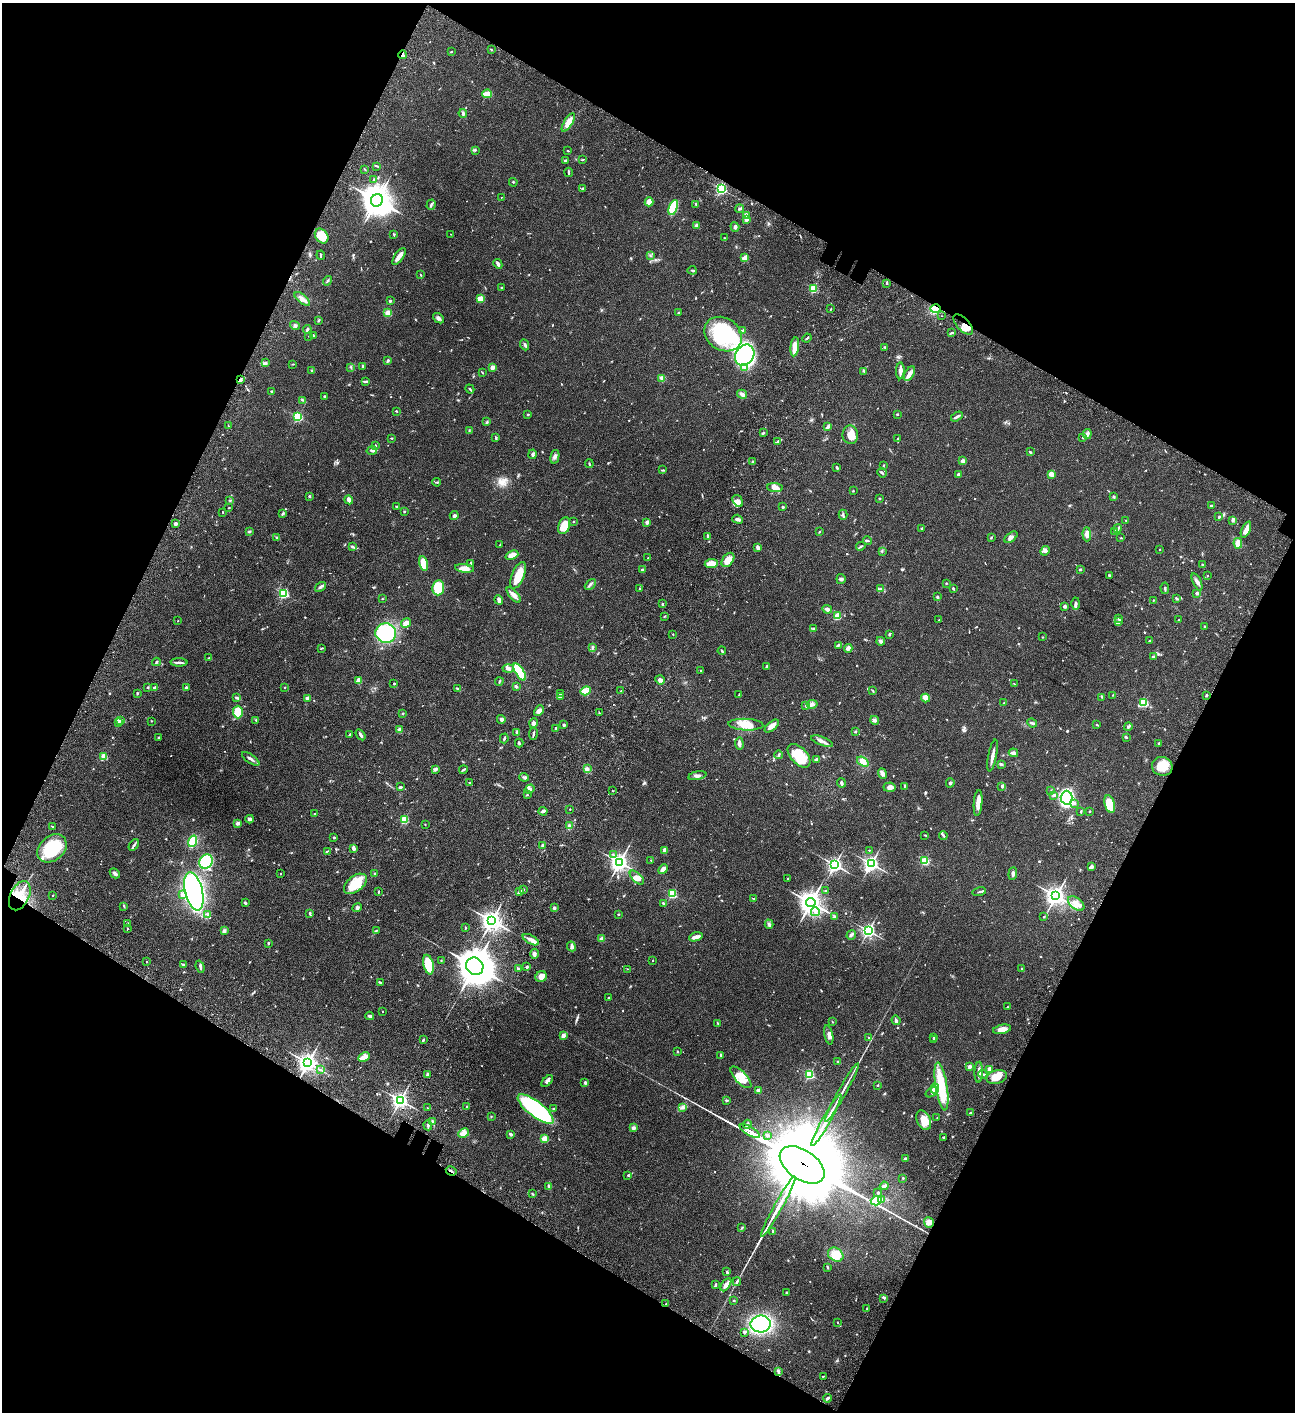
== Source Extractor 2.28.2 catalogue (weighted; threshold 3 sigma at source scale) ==
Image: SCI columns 505-5674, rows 203-5842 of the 6050 x 6048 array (HDU 1 of 3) = the unmasked area's bounding box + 8 px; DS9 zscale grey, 4 x 4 block average (1 PNG px = mean of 4 x 4 image px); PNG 1297 x 1414 px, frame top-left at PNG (2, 3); each listed source drawn as its Kron ellipse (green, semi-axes under 4 px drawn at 4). Shown black and unused: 46% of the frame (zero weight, under 3 of 4 exposures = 13% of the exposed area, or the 3 px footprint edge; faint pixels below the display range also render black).
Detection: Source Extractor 2.28.2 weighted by HDU 2 'WHT'. Background 0.0636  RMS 0.0058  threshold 0.0261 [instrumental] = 3 sigma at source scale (4.5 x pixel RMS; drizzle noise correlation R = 1.50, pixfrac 1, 0.05/0.05 arcsec/px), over >= 5 px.
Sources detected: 839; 1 too faint to see at this stretch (4 x 4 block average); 6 inside a brighter object's white glare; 1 cosmic-ray / hot-pixel residue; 2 long thin detections or spike segments (spike, bleed or trail) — neither listed nor drawn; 12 coinciding with a brighter row at this scale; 38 inside a brighter listed object's ellipse — not listed separately; of the other 779, all 500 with FLUX_AUTO >= 1.86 (the completeness limit of this list) listed and drawn (279 fainter detections not listed), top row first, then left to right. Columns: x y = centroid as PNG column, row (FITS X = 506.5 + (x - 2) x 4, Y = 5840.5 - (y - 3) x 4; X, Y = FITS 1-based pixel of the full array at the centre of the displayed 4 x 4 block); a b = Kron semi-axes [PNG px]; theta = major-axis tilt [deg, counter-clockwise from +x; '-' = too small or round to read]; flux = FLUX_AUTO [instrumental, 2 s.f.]
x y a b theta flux
491 50 2 2 - 3.3
451 52 3 2 - 2.3
402 55 4 2 - 7.3
487 94 5 3 - 53
463 113 4 3 - 6.8
568 122 10 4 58 34
475 150 2 2 - 2.3
568 151 2 2 - 1.9
583 159 3 2 - 2.2
565 161 2 2 - 5.5
377 166 3 2 - 2.9
365 169 3 2 - 2.3
568 172 4 2 - 4.6
373 180 3 2 - 2.2
513 182 4 2 - 2.2
582 188 3 2 - 3.2
721 189 2 2 - 560
501 197 2 2 - 2
377 200 6 6 - 3600
649 202 4 4 - 30
696 204 3 2 - 4.9
431 205 5 2 - 5.2
673 207 8 3 69 190
740 209 4 2 - 4.4
746 215 3 3 - 8.6
747 219 4 4 - 9.5
696 225 3 3 - 5
735 227 5 3 - 6.9
394 234 3 2 - 3.2
451 234 2 2 - 2.5
322 236 8 6 -53 64
725 238 3 2 - 3.1
321 255 4 2 - 3
399 256 10 3 54 26
650 256 3 2 - 2.5
745 258 2 2 - 100
498 264 5 2 - 11
692 270 4 2 - 3.8
421 275 3 2 - 2.6
327 281 5 2 - 4.3
887 283 2 2 - 3.4
501 288 2 2 - 2.4
813 289 2 2 - 280
302 299 9 4 -39 17
480 299 3 2 - 36
390 301 2 2 - 11
831 309 2 2 - 1.9
936 309 5 4 - 72
388 313 3 3 - 21
678 313 2 2 - 2
941 316 2 2 - 2
438 318 6 3 -41 9.1
318 320 4 2 - 2.8
963 324 12 6 -46 26
295 325 5 3 - 6.9
307 329 4 2 - 6.1
742 331 4 3 - 6.3
951 333 3 2 - 2.6
723 334 20 16 -32 240
313 335 2 2 - 3.3
309 336 3 2 - 1.9
807 338 5 2 - 4.4
525 345 6 2 -65 7.5
795 347 9 3 82 58
885 347 3 2 - 2.8
745 355 11 9 55 340
388 361 3 2 - 5.3
266 363 3 2 - 3
293 364 3 2 - 2.1
362 366 3 2 - 4.9
351 367 2 2 - 2
492 367 2 2 - 68
745 368 3 2 - 4.8
312 371 4 2 - 3.6
864 371 3 2 - 4.2
900 371 8 2 87 20
482 372 2 2 - 2.2
910 374 8 4 61 15
662 378 3 3 - 14
240 380 4 3 - 6.8
366 381 2 2 - 2.1
470 389 5 2 - 3
271 391 3 2 - 3.3
742 394 5 3 - 12
325 396 3 2 - 2.3
302 400 2 2 - 2.1
396 411 3 2 - 2.7
897 414 2 2 - 4
528 415 3 2 - 2.9
298 417 2 2 - 370
957 417 6 2 33 6.7
487 422 3 2 - 3.3
228 425 2 2 - 2
828 427 4 2 - 12
469 430 3 2 - 2.2
763 433 3 2 - 3.3
1087 434 5 4 - 8.2
850 435 9 8 - 40
1083 437 3 2 - 3.3
391 438 3 2 - 2.6
496 438 4 2 - 3.6
898 439 3 2 - 2.4
778 441 4 2 - 5.4
376 446 4 2 - 3.5
372 451 5 3 - 8.5
1030 452 3 2 - 4.5
533 454 5 3 - 7
555 457 7 2 76 8.3
963 461 2 2 - 38
753 462 3 2 - 2.2
589 464 4 2 - 3.7
884 465 3 2 - 1.9
837 468 3 2 - 4.5
663 470 2 2 - 2.5
882 473 5 2 - 4.4
1051 474 4 3 - 21
958 475 2 2 - 13
437 482 4 2 - 3.6
775 488 7 4 -7 24
853 491 2 2 - 2.2
309 496 2 2 - 15
1114 497 3 2 - 2.3
880 499 2 2 - 13
229 500 2 2 - 2.1
349 500 4 3 - 16
738 501 6 4 -56 20
1211 506 3 2 - 5.2
397 507 3 2 - 3.9
783 507 2 2 - 16
229 508 2 2 - 1.9
222 512 2 2 - 2
405 512 2 2 - 3.3
283 514 3 2 - 5.2
454 515 4 3 - 6
843 515 5 2 - 5
1219 517 3 2 - 3.3
738 519 5 2 - 13
1232 520 4 2 - 7.4
573 521 2 2 - 2.6
1126 521 2 2 - 1.9
647 522 2 2 - 46
175 524 3 3 - 7.6
564 526 9 5 70 52
922 528 2 2 - 3.2
1118 528 4 2 - 5.4
1246 530 8 3 66 21
249 531 3 3 - 3.9
819 532 3 2 - 2
1115 532 3 2 - 4.4
1087 534 7 4 -89 14
708 536 3 2 - 4.6
1011 537 7 3 38 9.9
277 538 3 2 - 3.6
991 538 3 2 - 2.5
1121 538 2 2 - 2.2
868 541 4 2 - 4
1238 543 5 3 - 33
500 545 2 2 - 2.4
861 546 5 2 - 4.1
352 547 3 2 - 3.1
758 547 3 2 - 14
1159 549 2 2 - 1.9
882 551 2 2 - 2.3
1045 551 5 3 - 7
512 555 7 3 22 28
648 558 2 2 - 1.9
728 560 8 5 53 38
424 563 7 4 -79 72
470 563 2 2 - 2.9
711 564 6 3 7 49
1202 565 3 2 - 3.7
465 568 9 3 -7 31
642 570 2 2 - 19
1080 570 2 2 - 5
518 575 14 6 67 57
1109 575 2 2 - 14
1207 576 2 2 - 1.9
841 579 5 4 - 6.5
1197 582 9 3 -67 11
946 583 2 2 - 2
590 584 6 2 46 6.7
321 587 6 2 37 9
438 588 7 6 - 140
1165 588 6 2 -86 4.7
640 589 2 2 - 2.5
881 589 4 2 - 7.1
953 589 3 2 - 5.1
1197 593 2 2 - 27
284 594 2 2 - 390
514 595 9 3 -49 21
937 597 4 2 - 3.8
382 598 2 2 - 2.1
1176 598 3 2 - 4.2
499 600 5 3 - 14
1153 600 2 2 - 2.5
662 604 2 2 - 2.6
1076 604 6 3 89 11
1065 606 2 2 - 21
827 609 5 3 - 11
664 616 3 2 - 2.6
837 616 2 2 - 150
1118 618 4 2 - 2.8
939 619 3 2 - 2.3
1179 620 4 2 - 2.4
178 621 2 2 - 3.1
1119 622 3 3 - 6.5
406 623 5 4 - 25
1204 627 3 2 - 3.1
814 628 2 2 - 2
386 633 10 9 - 200
673 634 2 2 - 5.1
889 635 2 2 - 5
1043 637 2 2 - 1.9
881 641 4 3 - 12
1149 641 2 2 - 2.1
838 645 4 2 - 4.5
322 648 4 2 - 3.1
592 648 3 2 - 2.8
848 648 4 3 - 15
722 651 4 2 - 3.2
1153 657 2 2 - 17
209 658 3 2 - 2.6
156 662 4 2 - 4.5
179 662 8 2 -1 8.5
767 666 3 2 - 9.4
508 668 6 3 3 12
701 671 3 2 - 2.7
520 672 10 3 -58 150
660 680 5 3 - 12
359 681 4 3 - 25
499 681 4 2 - 3.2
394 684 2 2 - 3.1
1014 684 2 2 - 1.9
516 686 4 2 - 4.2
148 687 2 2 - 4.9
186 687 2 2 - 4.9
285 687 2 2 - 1.9
154 688 3 2 - 7.4
458 689 3 2 - 2.9
872 690 3 2 - 2.2
586 691 5 4 - 14
621 691 2 2 - 2
137 693 3 2 - 3
560 694 4 2 - 6.5
739 695 3 2 - 2.3
1113 695 2 2 - 2.2
1206 695 4 2 - 2.9
561 696 2 2 - 3.7
1102 697 2 2 - 2.3
237 698 4 2 - 3.9
307 698 4 3 - 6.3
926 698 4 3 - 11
1004 703 2 2 - 2.4
1144 703 2 2 - 170
812 704 5 2 - 6.4
806 706 3 3 - 3.7
539 711 6 4 44 16
238 712 6 5 - 59
403 713 2 2 - 2.5
599 713 3 2 - 1.9
501 719 4 3 - 8.5
121 720 4 2 - 4.3
256 720 2 2 - 1.9
875 720 4 4 - 8.3
151 721 2 2 - 1.9
119 723 3 2 - 4.9
534 723 5 3 - 7.6
1032 723 5 3 - 6
564 725 2 2 - 6.4
746 725 17 6 -2 48
1096 725 2 2 - 2.8
772 726 8 3 41 25
1128 727 4 2 - 6.4
556 728 2 2 - 20
400 730 2 2 - 63
855 731 2 2 - 4.6
516 732 3 2 - 2.1
533 734 6 2 79 5.7
350 735 3 2 - 4.9
360 735 6 2 -55 11
1126 737 2 2 - 6.7
159 738 3 2 - 3.3
504 738 5 2 - 5.8
822 741 11 3 -20 13
519 743 4 2 - 4.2
1159 743 2 2 - 8
739 744 6 3 -87 12
1013 753 5 3 - 11
779 755 4 2 - 6.4
992 755 16 2 79 21
104 756 3 3 - 17
799 756 14 8 -47 91
251 759 10 2 -34 9.7
816 760 3 3 - 8.6
863 762 6 4 -38 27
1001 764 4 2 - 5.5
1162 766 10 9 - 51
435 769 4 2 - 9.2
587 769 4 4 - 11
463 770 4 2 - 5.1
882 773 5 3 - 12
697 776 9 3 12 9.9
524 777 5 3 - 6.4
470 782 2 2 - 2.3
841 783 4 2 - 7
950 783 4 2 - 4.5
904 786 3 2 - 2.2
1002 786 4 2 - 3.3
401 787 3 3 - 4.3
889 787 6 4 6 13
530 789 5 3 - 7.4
613 791 2 2 - 2
1051 791 3 2 - 2.9
527 795 3 2 - 2.4
1054 795 4 2 - 4.6
1067 798 7 6 - 490
978 803 13 3 86 33
1074 804 3 2 - 3.5
1110 804 9 5 -75 110
570 809 2 2 - 2
543 811 4 3 - 7.3
1090 811 2 2 - 2.1
1081 812 3 2 - 2.8
314 814 2 2 - 2.3
250 819 4 3 - 9.8
404 820 2 2 - 270
238 823 4 3 - 9.5
425 824 2 2 - 1.9
52 826 3 2 - 2.1
569 826 3 3 - 7.7
925 835 4 2 - 2.7
943 835 4 2 - 4.8
334 837 3 2 - 4.3
193 841 6 3 71 100
134 845 6 2 56 7.2
542 845 2 2 - 6.3
52 848 16 12 41 150
353 848 4 2 - 15
664 850 3 2 - 30
869 850 2 2 - 2.1
327 851 3 2 - 3.3
613 854 2 2 - 2.5
651 860 2 2 - 3.3
925 861 2 2 - 280
206 862 7 6 - 140
620 862 3 3 - 1500
871 864 3 3 - 1100
835 865 3 3 - 880
1092 867 4 3 - 7.7
663 869 5 3 - 22
115 873 5 3 - 7.6
281 874 2 2 - 2
375 874 2 2 - 2.6
1013 874 6 3 84 8.2
637 878 9 4 -43 22
788 879 3 2 - 2.2
355 884 13 7 38 80
524 889 2 2 - 2.3
826 890 3 2 - 2
194 891 19 8 -76 930
520 891 3 2 - 13
379 892 3 2 - 2.8
979 892 7 2 13 4.1
672 894 2 2 - 320
53 895 2 2 - 1.9
182 895 4 3 - 8.6
20 896 15 9 64 91
1056 896 4 3 - 1700
754 899 3 2 - 2
245 903 3 2 - 4.3
663 903 2 2 - 2.3
811 903 5 4 - 2900
1076 903 9 5 -38 25
124 906 3 2 - 4
357 908 5 4 - 7.5
554 908 2 2 - 26
815 912 4 3 - 9
310 913 2 2 - 4.8
618 914 2 2 - 8.1
208 915 3 3 - 4.9
835 917 4 2 - 7
1044 917 2 2 - 2.3
492 921 4 3 - 1900
128 924 3 2 - 3
769 924 5 3 - 6
465 928 3 2 - 2
127 929 2 2 - 3.2
376 930 4 2 - 2.2
224 931 3 3 - 7.4
868 931 3 3 - 760
851 935 5 3 - 7.3
696 937 7 2 15 21
601 939 2 2 - 51
531 940 9 4 -28 17
268 943 2 2 - 3.4
571 946 5 3 - 6.9
534 954 5 3 - 8.3
441 960 2 2 - 2.3
653 960 2 2 - 4.5
147 962 2 2 - 2.3
183 965 2 2 - 5.6
428 965 10 5 -77 98
475 966 9 8 - 6600
200 967 6 2 -72 5.3
527 967 2 2 - 17
518 969 3 2 - 4.9
628 969 3 2 - 1.9
1022 969 2 2 - 2
541 977 6 5 - 30
380 982 4 2 - 3.6
609 998 2 2 - 2.6
1007 1007 3 2 - 2.1
382 1012 2 2 - 2
370 1016 4 2 - 6.2
896 1020 5 3 - 6.2
832 1022 2 2 - 2
718 1024 3 2 - 3.8
1002 1029 9 4 11 22
563 1035 4 3 - 15
829 1035 10 3 -77 12
934 1037 2 2 - 2.3
869 1038 4 2 - 2.6
423 1040 3 2 - 4.9
934 1040 2 2 - 1.9
677 1052 2 2 - 1.9
721 1055 3 2 - 5.2
364 1057 6 3 28 38
838 1062 3 2 - 2.8
308 1063 3 3 - 1600
969 1067 2 2 - 38
320 1069 2 2 - 2.1
990 1069 3 3 - 15
979 1072 10 3 88 15
809 1074 2 2 - 390
983 1074 4 2 - 4.8
427 1075 3 3 - 8.7
741 1077 14 6 -47 61
997 1077 10 6 15 40
547 1081 7 3 43 11
585 1083 2 2 - 12
878 1085 2 2 - 2.7
941 1086 24 6 -81 120
935 1089 5 3 - 11
758 1090 2 2 - 47
842 1092 33 2 61 28
932 1092 7 3 36 8.4
400 1100 3 3 - 1000
726 1100 3 2 - 3.4
467 1107 2 2 - 3.8
427 1108 2 2 - 3.3
683 1108 3 3 - 5.6
536 1109 22 7 -37 390
554 1109 2 2 - 2.9
971 1113 3 2 - 6
491 1117 2 2 - 2
937 1118 2 2 - 2.3
826 1120 29 2 61 60
924 1120 10 6 -65 52
433 1122 2 2 - 3
747 1124 4 2 - 11
428 1125 5 2 - 7.9
634 1128 3 3 - 9.4
750 1131 11 2 -31 3000
464 1133 5 4 - 24
511 1134 4 3 - 5.5
767 1135 3 2 - 6
944 1137 2 2 - 5.7
544 1139 2 2 - 140
905 1158 2 2 - 20
802 1165 25 14 -34 49000
451 1171 5 2 - 4.9
628 1175 3 2 - 2.8
903 1178 2 2 - 3.5
884 1186 4 3 - 11
549 1187 2 2 - 3.2
878 1193 2 2 - 5.9
532 1194 3 2 - 3.6
882 1200 4 2 - 4.4
876 1201 5 4 - 47
778 1207 34 2 61 74
929 1222 5 5 - 17
742 1227 2 2 - 2.2
773 1232 3 2 - 3.4
836 1255 8 6 -33 54
827 1267 3 2 - 4.4
727 1272 3 3 - 3.8
737 1282 4 2 - 4.6
716 1284 4 2 - 4.3
726 1285 7 3 58 16
786 1292 3 2 - 2.5
884 1298 3 2 - 3.9
734 1301 2 2 - 2.8
666 1304 2 2 - 2.4
867 1309 3 2 - 2.3
838 1322 2 2 - 2
761 1324 10 8 7 440
744 1332 3 3 - 6.3
778 1372 3 2 - 3.2
823 1377 2 2 - 2.5
827 1398 4 2 - 7.1
Overlapping masked pixels (flux is a lower limit): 7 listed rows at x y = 402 55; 936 309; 963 324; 240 380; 20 896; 802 1165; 451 1171
Diffuse or blended objects may show on this block-average render without a row.